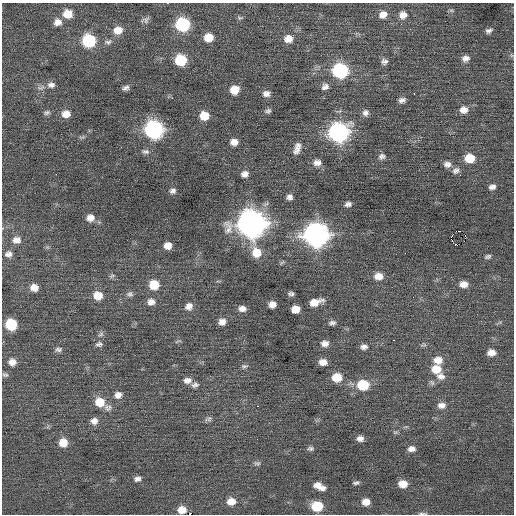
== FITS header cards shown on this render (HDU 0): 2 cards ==
NAXIS1  =                  512 / Axis length
NAXIS2  =                  512 / Axis length

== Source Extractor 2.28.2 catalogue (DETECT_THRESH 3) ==
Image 512 x 512 px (HDU 0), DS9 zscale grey, 1 PNG px = 1 image px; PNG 516 x 516 px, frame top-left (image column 1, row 512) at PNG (2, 3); no overlay
Background 0.0569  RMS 0.79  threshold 2.37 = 3 sigma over >= 5 px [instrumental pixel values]
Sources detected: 124; all 124 listed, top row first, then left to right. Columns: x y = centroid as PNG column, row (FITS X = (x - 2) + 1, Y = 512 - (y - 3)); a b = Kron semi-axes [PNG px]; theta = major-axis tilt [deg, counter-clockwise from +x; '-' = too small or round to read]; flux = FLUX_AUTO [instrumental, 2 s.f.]
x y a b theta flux
168 3 3 2 - 86
451 10 6 5 - 94
68 14 10 9 - 740
383 14 10 8 33 390
403 15 10 9 - 400
240 18 8 5 3 93
145 20 10 7 14 160
58 22 9 8 - 360
183 24 10 9 - 4500
118 30 11 9 14 540
489 31 8 6 21 180
208 38 9 8 - 740
288 39 11 9 6 480
88 40 10 9 - 3900
108 42 11 7 7 200
511 55 6 4 -71 74
465 58 10 8 16 280
180 60 9 9 - 2100
384 62 8 7 - 200
340 71 10 9 - 6400
51 85 11 8 1 280
325 87 10 8 26 250
125 88 7 5 22 180
235 90 9 8 - 760
414 93 3 2 - 67
266 94 9 8 - 270
402 100 9 7 19 210
464 110 10 9 - 410
268 111 8 6 16 150
47 113 9 6 7 140
365 113 9 8 - 230
66 114 10 8 10 500
204 116 9 8 - 870
154 129 11 10 - 13000
338 132 11 10 - 17000
82 137 9 4 12 110
234 142 8 7 - 390
297 148 16 8 70 400
145 151 11 6 -6 190
382 156 9 7 21 200
469 158 9 8 - 1000
317 163 10 8 3 330
447 164 9 8 - 270
456 170 10 8 27 220
56 174 2 2 - 250
245 174 8 7 - 280
492 187 9 6 17 210
173 191 8 7 - 200
289 197 7 7 - 220
348 204 7 5 13 190
90 218 9 8 - 400
251 223 13 12 - 55000
458 231 3 2 - 2200
316 235 12 11 - 36000
465 235 2 2 - 220
16 240 12 10 5 410
452 240 3 2 - 54
455 244 3 2 - 640
168 246 8 7 - 450
47 247 7 4 -18 79
256 253 13 11 -73 980
405 253 2 2 - 79
8 254 10 9 - 280
488 256 8 5 14 120
112 276 9 6 28 120
378 276 11 9 2 510
464 284 10 7 -1 400
154 285 10 9 - 1000
34 287 9 8 - 440
130 294 9 7 2 180
291 294 7 4 -2 130
98 295 10 9 - 740
151 302 10 9 - 330
315 302 14 7 16 680
272 304 7 6 - 360
189 306 10 9 - 350
242 309 8 6 -7 310
295 309 7 6 - 670
222 322 9 8 - 340
500 322 8 3 19 83
332 323 9 6 9 180
11 324 8 8 - 2200
101 334 9 6 48 150
393 340 3 2 - 63
178 341 11 3 15 78
325 343 9 8 - 310
99 344 9 6 9 170
423 345 10 3 8 110
364 347 8 6 -4 230
58 349 9 7 3 170
491 353 9 7 3 410
438 360 12 9 0 540
12 362 9 8 - 360
323 362 8 7 - 400
244 366 9 6 13 140
436 369 12 11 - 820
5 375 8 6 -12 120
441 376 13 10 -14 380
337 377 10 8 3 970
187 380 11 8 6 310
432 383 8 6 -57 140
195 385 10 7 15 200
363 385 11 9 1 1900
118 395 10 8 20 340
100 402 11 10 - 930
441 405 11 8 6 330
257 406 3 2 - 110
108 408 11 9 -15 270
209 419 9 6 24 150
94 421 10 9 - 330
360 438 8 6 2 270
63 443 9 9 - 690
310 449 9 6 2 140
411 449 9 7 1 280
257 463 10 6 -6 150
137 479 9 7 15 220
356 483 7 4 7 130
403 484 9 7 -6 610
319 486 14 7 -24 500
231 501 11 9 4 590
366 502 8 7 - 470
317 506 9 8 - 1800
182 510 8 6 3 540
423 513 12 3 -1 110
At the frame edge (FLAGS 8, measured only in part): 3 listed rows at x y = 168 3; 182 510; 423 513